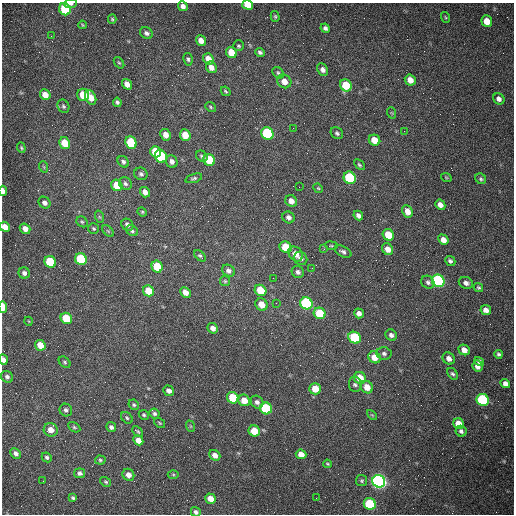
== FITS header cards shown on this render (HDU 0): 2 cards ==
NAXIS1  =                  512 /fastest changing axis
NAXIS2  =                  512 /next to fastest changing axis

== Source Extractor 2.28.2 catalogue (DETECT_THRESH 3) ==
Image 512 x 512 px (HDU 0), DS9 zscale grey, 1 PNG px = 1 image px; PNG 516 x 516 px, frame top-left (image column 1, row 512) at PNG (2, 3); each listed source drawn as its Kron ellipse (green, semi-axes under 4 px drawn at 4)
Background 1470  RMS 22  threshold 66.3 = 3 sigma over >= 5 px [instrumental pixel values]
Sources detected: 175; all 175 listed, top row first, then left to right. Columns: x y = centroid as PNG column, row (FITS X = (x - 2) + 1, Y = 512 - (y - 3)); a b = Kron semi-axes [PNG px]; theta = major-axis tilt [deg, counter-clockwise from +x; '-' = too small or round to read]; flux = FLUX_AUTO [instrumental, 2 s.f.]
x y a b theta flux
70 4 6 3 5 4300
248 5 5 4 - 28000
183 6 5 4 - 6600
65 9 6 5 - 89000
275 16 5 4 - 2100
445 17 5 3 - 1600
112 19 4 4 - 1900
487 21 6 5 - 18000
82 25 4 3 - 1400
325 28 5 4 - 4000
146 33 7 5 -33 4700
51 36 3 2 - 1400
201 41 5 4 - 11000
239 46 5 5 - 2100
260 52 5 4 - 3000
231 53 6 5 - 22000
188 59 6 4 -81 2700
208 59 6 5 - 14000
119 63 6 4 -52 1900
211 67 6 5 - 9700
323 69 6 5 - 6000
278 73 6 5 - 2600
410 80 6 5 - 12000
284 81 7 6 - 13000
127 84 5 4 - 8800
346 85 6 5 - 40000
226 91 5 3 - 1900
45 95 6 5 - 14000
83 95 6 6 - 34000
91 97 8 5 -67 16000
499 99 6 5 - 6300
117 102 4 4 - 3200
63 106 7 5 -63 3100
211 107 6 4 -39 1800
392 113 6 3 -71 1500
293 128 2 2 - 800
404 131 2 2 - 610
267 133 6 6 - 150000
337 133 7 5 -40 3100
166 135 6 5 - 11000
185 135 6 5 - 23000
374 140 6 5 - 20000
65 143 6 5 - 33000
131 143 6 5 - 66000
21 148 5 4 - 1900
156 152 6 5 - 44000
161 156 6 5 - 110000
202 156 6 5 - 3000
209 160 6 5 - 50000
123 162 6 5 - 3900
172 162 6 5 - 6200
359 165 6 4 -45 2300
44 167 6 3 -71 1800
141 174 7 6 - 3600
446 177 5 3 - 1400
194 178 9 4 17 2600
350 178 6 6 - 110000
481 179 6 5 - 2600
125 184 7 6 - 3900
117 185 6 5 - 33000
299 187 2 2 - 960
318 188 5 4 - 1700
3 191 5 3 - 10000
145 192 5 4 - 9200
291 201 6 5 - 8400
45 203 6 5 - 5800
440 205 5 4 - 9100
407 211 6 5 - 11000
142 212 5 4 - 1600
358 215 5 4 - 4900
100 217 6 4 -70 1900
289 217 6 5 - 5100
82 222 6 5 - 2400
127 225 6 5 - 5800
5 227 5 4 - 16000
25 229 6 5 - 10000
94 229 5 5 - 2400
108 231 7 4 -45 2100
132 231 6 5 - 3000
388 235 6 5 - 26000
443 240 5 4 - 11000
331 246 6 3 -8 1600
286 247 6 5 - 43000
324 249 3 3 - 1000
388 249 6 5 - 11000
343 252 9 5 -28 4100
296 254 8 6 -46 13000
200 256 7 4 -45 2800
300 258 7 6 - 6000
81 259 6 5 - 98000
450 261 5 4 - 3300
50 262 6 5 - 84000
157 267 6 5 - 37000
312 268 2 2 - 880
228 271 7 5 -38 5600
298 272 6 5 - 4600
24 273 6 5 - 5700
273 278 2 2 - 650
225 281 5 5 - 1900
438 281 6 6 - 280000
428 282 7 6 - 3800
466 283 7 5 -24 6200
478 287 5 4 - 2400
260 290 6 5 - 41000
148 291 6 5 - 32000
185 292 5 4 - 11000
276 303 3 2 - 1200
306 303 6 6 - 200000
261 304 6 5 - 16000
3 307 5 3 - 25000
486 310 5 5 - 8500
320 313 6 5 - 50000
359 313 5 4 - 6100
66 318 6 5 - 54000
28 321 4 3 - 1100
213 328 5 5 - 7200
391 335 6 5 - 5300
355 338 6 5 - 110000
40 345 5 5 - 17000
464 350 6 5 - 11000
384 353 7 6 - 4100
499 354 4 4 - 2700
374 357 6 5 - 15000
449 358 6 5 - 8100
3 360 5 4 - 6600
479 361 5 4 - 3900
65 362 7 5 -43 2600
478 366 6 5 - 7700
453 374 6 4 -52 2700
7 377 6 5 - 4600
360 378 6 6 - 26000
505 383 5 4 - 6500
355 384 8 6 -83 3900
367 387 6 5 - 17000
315 389 6 5 - 22000
169 391 6 5 - 6300
233 398 6 5 - 49000
244 400 6 5 - 17000
483 400 6 5 - 170000
257 402 7 6 - 5300
134 405 5 5 - 2300
266 408 6 5 - 99000
66 410 6 6 - 4000
154 414 5 4 - 2900
144 415 5 4 - 2100
372 415 6 3 -44 1500
127 418 7 5 -46 2400
160 423 6 4 -36 1700
458 424 6 5 - 20000
190 426 6 3 -71 1400
74 427 6 4 -30 2300
111 427 5 4 - 4000
51 430 7 6 - 12000
138 431 6 4 -44 2000
254 431 6 5 - 28000
461 431 6 5 - 4000
138 440 5 4 - 12000
16 453 6 5 - 5100
301 454 5 5 - 13000
215 455 6 5 - 8300
47 457 5 4 - 2900
100 460 5 4 - 2400
327 464 4 3 - 1800
80 473 5 5 - 4500
128 475 6 5 - 8200
173 475 5 3 - 1600
43 481 2 2 - 750
362 481 5 5 - 2300
379 481 6 6 - 720000
106 482 6 4 -31 2000
73 498 4 3 - 2300
316 498 2 2 - 3500
210 499 5 5 - 13000
370 504 6 5 - 91000
196 512 5 4 - 4300
At the frame edge (FLAGS 8, measured only in part): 7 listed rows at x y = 70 4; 248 5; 3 191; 5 227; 3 307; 3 360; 196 512